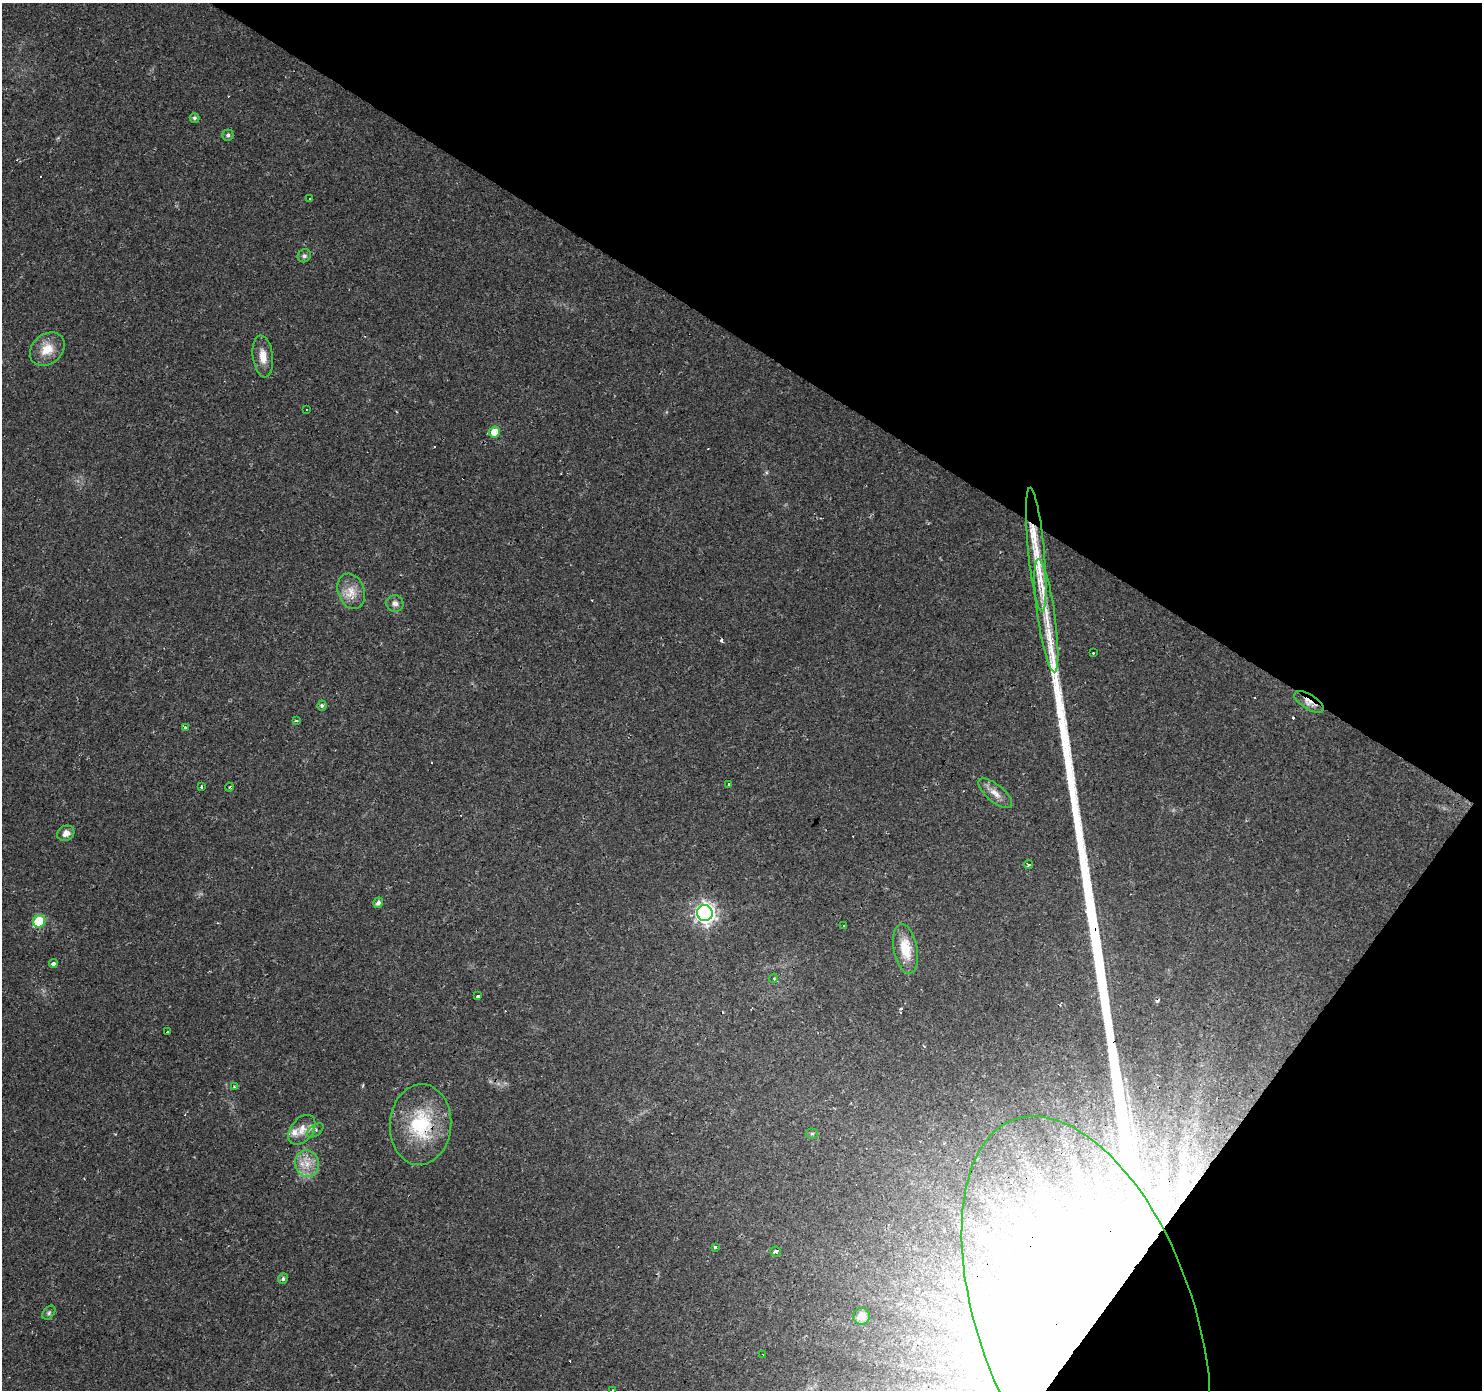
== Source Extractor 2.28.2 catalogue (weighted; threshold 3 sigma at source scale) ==
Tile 8 of 4 x 4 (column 4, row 2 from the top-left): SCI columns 4443-5922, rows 2957-4344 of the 5924 x 5980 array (HDU 1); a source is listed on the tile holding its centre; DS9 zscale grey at full resolution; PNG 1484 x 1392 px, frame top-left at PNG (2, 3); each listed source drawn as its Kron ellipse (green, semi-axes under 4 px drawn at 4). Shown black and unused: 31% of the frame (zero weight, under 2 of 3 exposures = <1% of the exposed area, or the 3 px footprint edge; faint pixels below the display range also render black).
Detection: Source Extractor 2.28.2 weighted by HDU 2 'WHT'; one run over the whole footprint, this tile lists its part. Background 0.0235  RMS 0.0031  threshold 0.014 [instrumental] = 3 sigma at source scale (4.5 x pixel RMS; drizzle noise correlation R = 1.50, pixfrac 1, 0.0396/0.0396 arcsec/px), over >= 5 px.
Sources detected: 78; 13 inside a brighter object's white glare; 14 cosmic-ray / hot-pixel residue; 1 long thin detection or spike segment (spike, bleed or trail) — neither listed nor drawn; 4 inside a brighter listed object's ellipse — not listed separately; the other 46 listed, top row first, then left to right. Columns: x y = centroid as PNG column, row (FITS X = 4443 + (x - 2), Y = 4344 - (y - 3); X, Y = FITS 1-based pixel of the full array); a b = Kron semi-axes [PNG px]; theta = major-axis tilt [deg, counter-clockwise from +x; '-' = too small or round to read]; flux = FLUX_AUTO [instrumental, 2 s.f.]
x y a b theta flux
194 118 5 5 - 0.74
228 135 5 5 - 0.83
310 198 3 2 - 0.49
304 256 7 6 - 0.85
47 349 19 15 41 5.7
263 356 21 10 -83 4
306 410 3 3 - 0.44
494 432 6 5 - 3.7
1036 550 62 8 -84 9.1
351 591 18 13 -70 4.4
395 603 8 8 - 1.6
1046 616 57 9 -82 9.6
1093 653 3 2 - 0.57
1309 702 16 7 -32 4.2
322 706 5 4 - 0.6
296 720 4 3 - 0.28
185 727 3 3 - 1.6
729 784 3 3 - 0.99
201 787 3 3 - 4.1
230 787 4 3 - 0.34
995 793 21 8 -39 2.9
66 833 9 7 26 2
1029 865 4 3 - 2.4
378 903 5 5 - 1.2
705 913 8 8 - 160
39 921 6 6 - 18
844 926 4 3 - 1.7
905 949 25 12 -79 7.7
53 964 4 4 - 1.8
774 978 5 3 - 0.31
478 996 4 3 - 2.3
167 1032 3 3 - 0.91
234 1087 4 3 - 0.33
421 1125 40 30 86 22
302 1130 17 11 52 3.5
315 1130 9 5 37 1.1
812 1134 6 5 - 0.52
307 1163 13 12 - 4.4
715 1247 3 3 - 0.88
775 1252 5 5 - 0.91
283 1279 5 5 - 0.72
49 1313 8 5 51 0.66
862 1316 8 8 - 2.5
1086 1319 212 108 -70 620
763 1354 3 2 - 0.85
613 1390 3 3 - 0.29
Overlapping masked pixels (flux is a lower limit): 3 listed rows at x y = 1309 702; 421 1125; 1086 1319
Isophote crosses this tile's border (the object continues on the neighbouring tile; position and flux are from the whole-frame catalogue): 1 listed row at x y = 613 1390